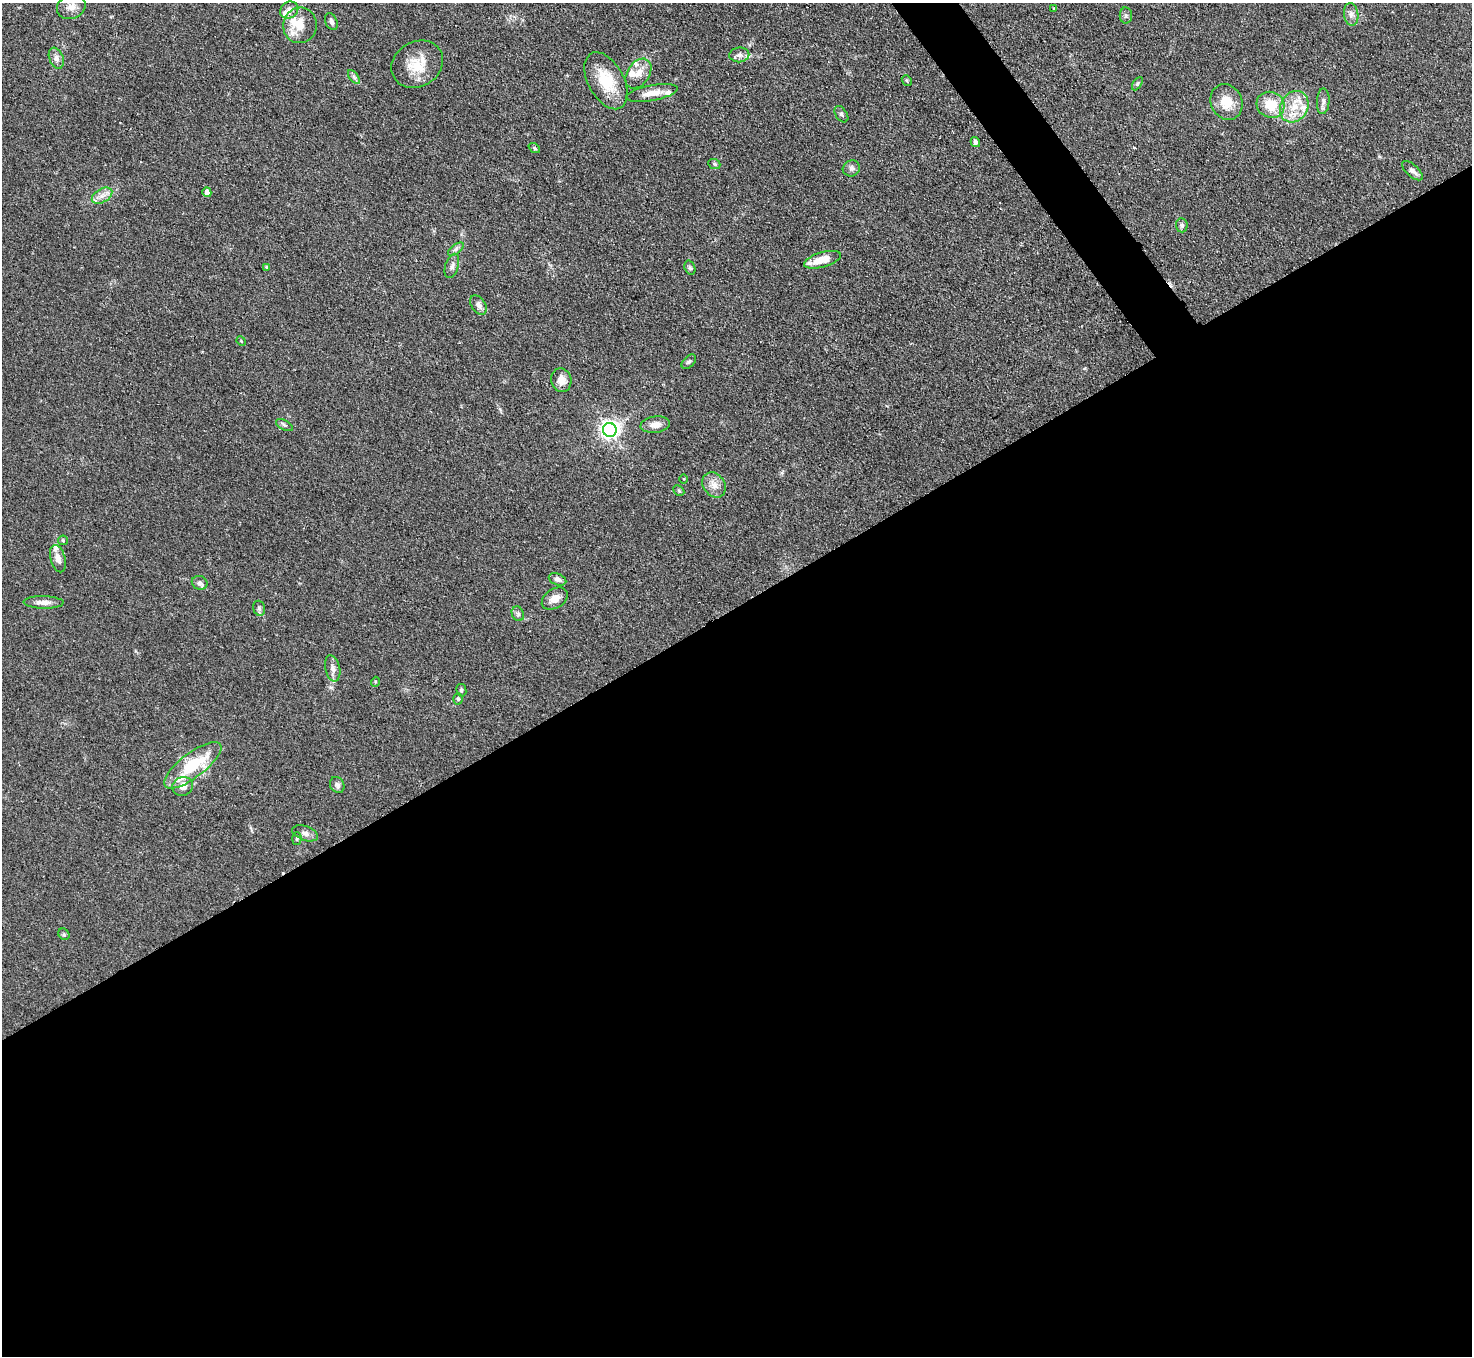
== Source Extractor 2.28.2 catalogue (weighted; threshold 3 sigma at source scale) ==
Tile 15 of 4 x 4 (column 3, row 4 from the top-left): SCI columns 2940-4409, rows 299-1652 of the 5880 x 5872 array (HDU 1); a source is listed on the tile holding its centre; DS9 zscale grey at full resolution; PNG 1474 x 1358 px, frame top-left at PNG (2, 3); each listed source drawn as its Kron ellipse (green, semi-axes under 4 px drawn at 4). Shown black and unused: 57% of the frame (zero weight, under 2 of 3 exposures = <1% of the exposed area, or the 3 px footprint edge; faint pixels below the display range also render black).
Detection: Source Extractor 2.28.2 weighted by HDU 2 'WHT'; one run over the whole footprint, this tile lists its part. Background 0.0811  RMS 0.0058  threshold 0.0262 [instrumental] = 3 sigma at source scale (4.5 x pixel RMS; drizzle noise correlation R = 1.50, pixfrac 1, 0.05/0.05 arcsec/px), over >= 5 px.
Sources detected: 73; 3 cosmic-ray / hot-pixel residue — neither listed nor drawn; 8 inside a brighter listed object's ellipse — not listed separately; the other 62 listed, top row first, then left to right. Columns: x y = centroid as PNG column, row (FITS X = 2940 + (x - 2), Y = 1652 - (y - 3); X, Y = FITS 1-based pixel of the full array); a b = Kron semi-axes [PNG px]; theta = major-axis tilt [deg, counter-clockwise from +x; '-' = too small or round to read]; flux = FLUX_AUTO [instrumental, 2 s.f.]
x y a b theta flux
71 7 14 12 22 4.8
1054 9 3 2 - 0.59
289 10 9 8 - 3.8
1351 14 11 7 -81 2.8
1126 15 8 6 90 1.2
331 22 9 6 -65 1.8
300 25 18 17 - 10
739 55 10 7 7 2.3
56 58 11 7 -69 2.6
417 64 27 22 31 16
638 73 16 11 56 5.8
354 77 8 4 -53 1.3
907 80 5 4 - 0.82
606 81 31 17 -61 19
1137 84 7 4 58 0.92
652 93 26 8 10 6.9
1323 101 13 6 86 2.3
1227 102 18 15 -65 11
1271 105 14 13 - 13
1294 107 16 13 60 11
841 114 9 5 -56 1.2
975 142 5 4 - 2.1
534 148 6 4 -37 0.83
714 164 6 5 - 0.89
851 168 8 8 - 1.8
1412 171 13 6 -42 2.4
207 192 5 4 - 2.8
102 196 11 6 31 3.7
1182 225 7 6 - 1.4
456 249 9 4 36 1.6
822 260 19 7 16 11
452 266 12 6 72 2.3
266 267 4 3 - 0.59
690 268 7 5 -71 1.2
478 305 11 7 -56 2.7
241 341 5 4 - 0.63
689 362 9 5 44 1.1
561 380 12 10 -76 5.4
284 425 9 5 -27 1.4
655 425 15 8 7 4.9
610 430 7 7 - 260
684 479 4 3 - 0.56
714 485 13 10 -54 5
679 491 6 4 -45 0.82
63 540 5 5 - 0.69
58 559 14 7 -75 3.6
557 579 9 5 -21 2.2
200 583 8 6 -23 1.9
555 599 14 9 32 4.9
43 602 20 6 -1 4.1
259 608 8 5 -74 1.4
518 614 7 6 - 1.4
333 668 13 7 -77 3
375 682 5 3 - 0.5
461 690 6 5 - 1.2
458 699 5 5 - 0.95
193 765 34 12 37 32
337 785 8 7 - 1.7
183 786 10 9 - 4.3
305 833 13 7 -19 2.8
297 839 6 4 88 0.92
64 934 6 5 - 0.93